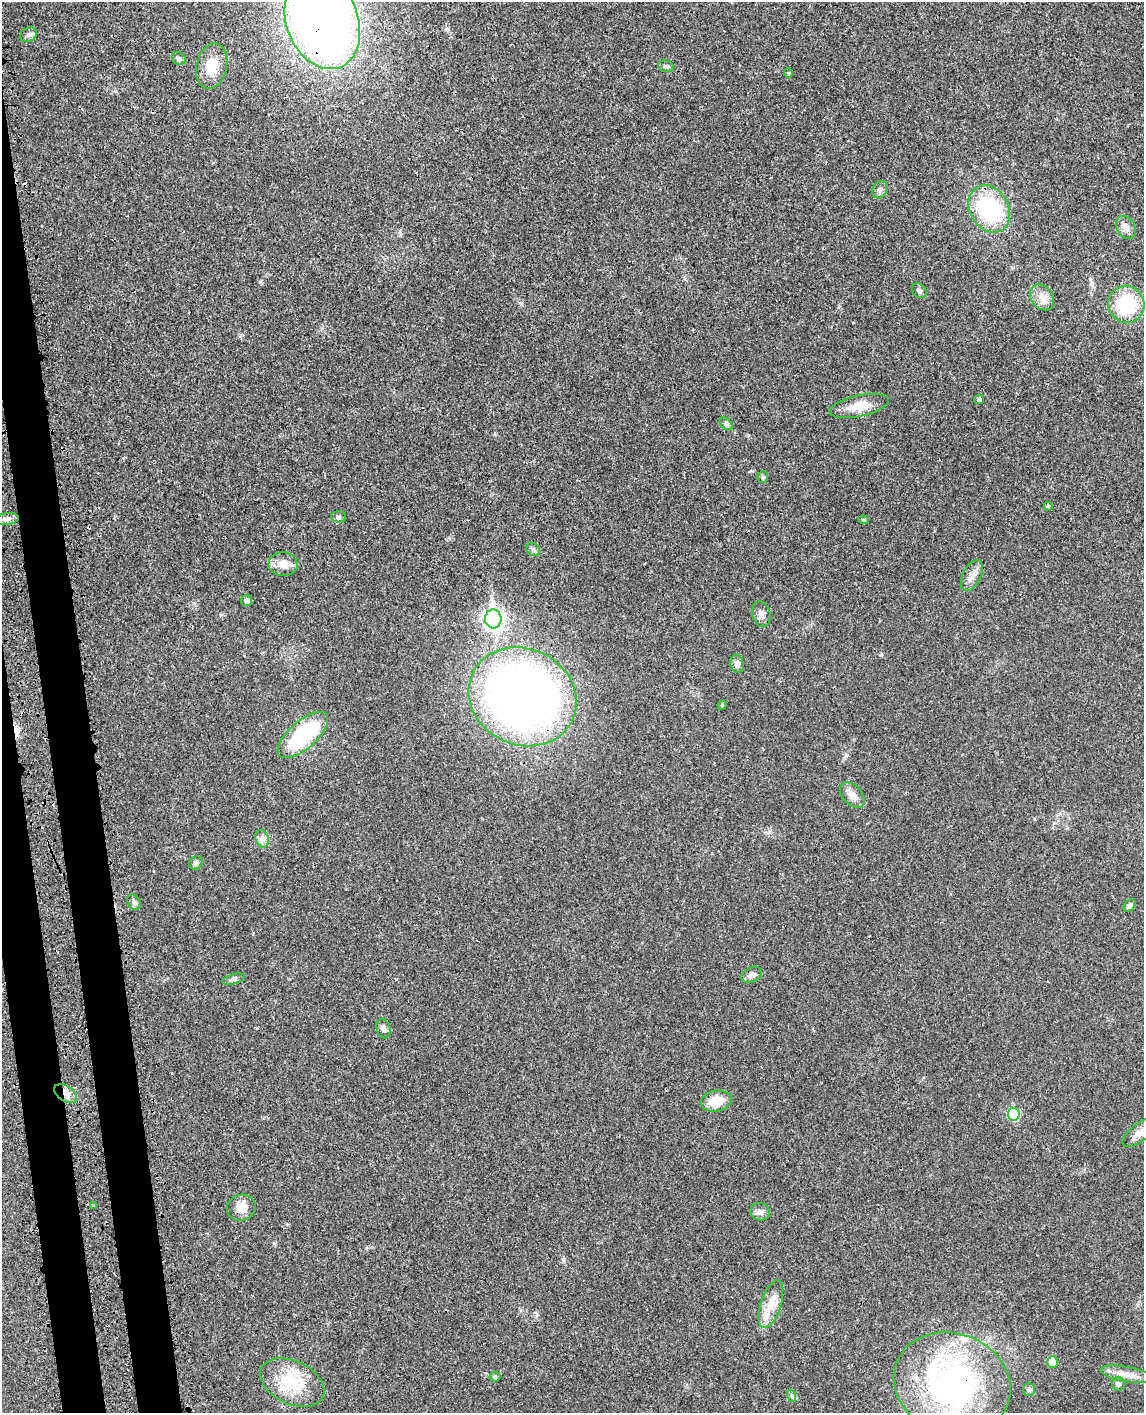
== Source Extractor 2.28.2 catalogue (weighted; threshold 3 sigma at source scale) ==
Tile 7 of 4 x 3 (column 3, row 2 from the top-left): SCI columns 2368-3509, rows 1618-3028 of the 4736 x 4749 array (HDU 1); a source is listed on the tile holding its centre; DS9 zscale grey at full resolution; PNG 1146 x 1415 px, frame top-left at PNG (2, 2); each listed source drawn as its Kron ellipse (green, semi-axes under 4 px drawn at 4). Shown black and unused: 5% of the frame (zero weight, under 3 of 4 exposures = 8% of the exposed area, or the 3 px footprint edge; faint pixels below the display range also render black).
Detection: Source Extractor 2.28.2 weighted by HDU 2 'WHT'; one run over the whole footprint, this tile lists its part. Background 0.0214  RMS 0.0035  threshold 0.0155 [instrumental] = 3 sigma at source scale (4.5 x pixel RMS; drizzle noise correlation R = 1.50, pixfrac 1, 0.05/0.05 arcsec/px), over >= 5 px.
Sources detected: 55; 1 cosmic-ray / hot-pixel residue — neither listed nor drawn; the other 54 listed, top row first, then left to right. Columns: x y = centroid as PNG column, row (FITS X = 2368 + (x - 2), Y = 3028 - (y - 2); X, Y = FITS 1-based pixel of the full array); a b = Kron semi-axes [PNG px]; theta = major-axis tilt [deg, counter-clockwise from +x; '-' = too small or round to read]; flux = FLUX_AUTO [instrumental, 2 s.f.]
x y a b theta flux
322 21 49 36 -69 300
28 35 9 7 32 1
179 58 7 6 - 0.9
212 66 23 15 77 6.4
666 66 8 5 -13 0.87
788 73 5 4 - 0.39
880 190 9 7 58 1.2
989 209 25 19 -61 31
1126 227 12 9 -59 2
919 291 8 6 -48 1
1042 297 14 11 -52 3.3
1126 304 19 18 - 19
979 399 5 4 - 0.82
859 406 30 10 12 5.7
726 424 8 4 -45 0.66
763 477 6 5 - 0.5
1048 506 5 5 - 0.39
338 517 7 5 -2 0.68
7 519 12 6 7 1.3
863 520 5 4 - 0.49
533 549 7 6 - 0.77
283 564 14 12 -4 3.3
972 576 17 9 64 2.6
247 601 5 5 - 1.3
761 614 13 9 -77 1.7
493 619 9 8 - 130
737 664 9 6 -78 1.6
523 697 55 48 -25 260
722 705 4 4 - 0.44
303 735 31 13 41 30
852 795 15 9 -46 3.2
262 839 9 6 -70 1.2
196 863 7 6 - 1
134 902 8 6 -56 1.2
1130 905 7 5 49 0.96
752 975 11 7 25 1.5
234 979 11 5 15 1
383 1028 10 7 -74 1.2
66 1093 12 7 -33 2.4
716 1101 16 10 11 6.7
1014 1114 6 5 - 20
1139 1133 20 9 38 3
94 1206 3 3 - 0.56
241 1208 14 13 - 4
760 1212 10 8 -15 1.5
771 1304 25 10 72 5.5
1052 1362 5 5 - 4.8
1126 1374 26 7 -10 3.5
495 1377 5 5 - 0.51
292 1382 34 21 -25 15
952 1384 59 50 -21 94
1118 1384 7 6 - 0.97
1029 1389 6 6 - 0.76
792 1396 6 4 -72 0.53
Overlapping masked pixels (flux is a lower limit): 4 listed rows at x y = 322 21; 523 697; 66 1093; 952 1384
Isophote crosses this tile's border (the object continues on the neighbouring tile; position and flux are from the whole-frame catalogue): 2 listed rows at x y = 322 21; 952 1384
Unlisted compact peaks at least as high as the median listed source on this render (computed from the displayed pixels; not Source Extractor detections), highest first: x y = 881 655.